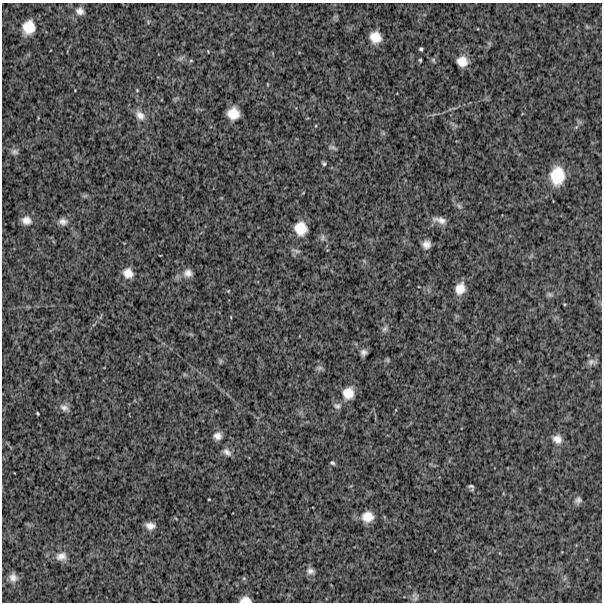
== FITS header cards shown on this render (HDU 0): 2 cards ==
NAXIS1  =                  600
NAXIS2  =                  600

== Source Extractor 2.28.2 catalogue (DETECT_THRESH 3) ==
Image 600 x 600 px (HDU 0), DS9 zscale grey, 1 PNG px = 1 image px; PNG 604 x 604 px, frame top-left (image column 1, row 600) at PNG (2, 3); no overlay
Background 919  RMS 270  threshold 821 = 3 sigma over >= 5 px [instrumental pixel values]
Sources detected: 57; all 57 listed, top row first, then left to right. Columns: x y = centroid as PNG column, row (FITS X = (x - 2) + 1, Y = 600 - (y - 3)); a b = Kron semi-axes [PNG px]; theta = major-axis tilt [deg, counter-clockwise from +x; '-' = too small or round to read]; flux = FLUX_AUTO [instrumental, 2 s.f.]
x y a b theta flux
80 11 11 9 -17 100000
29 27 12 10 75 340000
587 27 7 4 -19 24000
375 37 11 11 - 270000
421 49 3 3 - 29000
181 58 9 4 41 44000
420 60 3 3 - 22000
433 60 7 4 -61 27000
191 61 5 3 - 17000
462 61 11 10 - 220000
267 84 4 3 - 14000
137 90 4 4 - 16000
233 113 11 10 - 300000
140 115 14 10 -45 150000
333 147 11 5 -21 46000
15 152 10 7 3 61000
324 163 5 4 - 31000
557 176 17 13 86 560000
85 196 7 4 19 30000
459 206 10 5 -45 55000
26 220 11 9 -15 140000
440 220 17 7 -13 140000
63 221 12 9 -8 100000
301 228 12 11 - 330000
322 237 9 7 79 61000
426 244 8 7 - 120000
296 251 13 5 -20 54000
128 273 11 11 - 190000
188 273 13 11 12 130000
460 289 12 9 70 220000
228 291 4 3 - 15000
550 294 8 6 -24 48000
385 329 9 7 37 58000
364 352 6 5 - 67000
387 360 6 5 - 29000
220 361 8 4 82 32000
592 362 12 7 -3 72000
319 368 9 6 10 46000
348 393 13 12 - 260000
337 406 11 8 -12 68000
64 408 14 8 -28 98000
38 413 3 2 - 20000
217 436 10 9 - 110000
557 439 12 11 - 150000
227 452 13 8 -34 99000
332 463 5 4 - 34000
471 487 6 4 -52 42000
209 499 3 2 - 14000
578 500 10 8 41 74000
368 517 12 11 - 250000
150 526 10 7 -12 120000
61 556 16 11 7 170000
310 571 10 8 -21 83000
13 577 11 10 - 120000
244 578 5 5 - 27000
415 597 12 7 -86 66000
245 600 9 6 1 140000
At the frame edge (FLAGS 8, measured only in part): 1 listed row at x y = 245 600